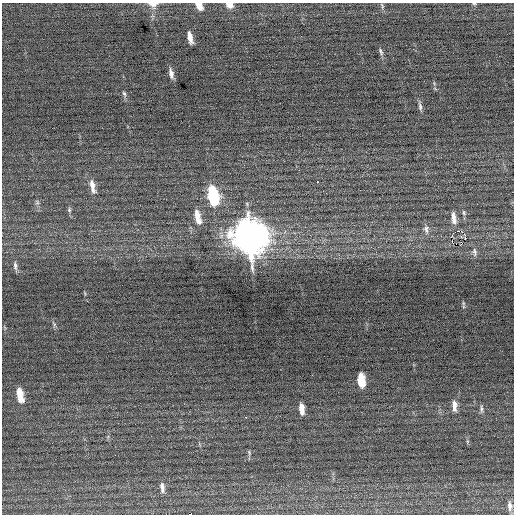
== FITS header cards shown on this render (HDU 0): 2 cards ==
NAXIS1  =                  512 / Axis length
NAXIS2  =                  512 / Axis length

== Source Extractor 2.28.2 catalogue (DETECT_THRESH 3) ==
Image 512 x 512 px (HDU 0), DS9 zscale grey, 1 PNG px = 1 image px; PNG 516 x 516 px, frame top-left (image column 1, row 512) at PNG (2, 3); no overlay
Background 0.0221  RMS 0.68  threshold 2.04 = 3 sigma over >= 5 px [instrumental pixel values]
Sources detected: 40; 2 with non-positive FLUX_AUTO (blend fragments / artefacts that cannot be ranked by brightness) are not listed; the other 38 listed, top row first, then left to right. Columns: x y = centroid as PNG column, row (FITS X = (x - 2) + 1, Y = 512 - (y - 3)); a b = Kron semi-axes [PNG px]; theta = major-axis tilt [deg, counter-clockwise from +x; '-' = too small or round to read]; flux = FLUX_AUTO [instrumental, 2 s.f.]
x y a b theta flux
153 4 12 8 -3 280
474 4 6 3 -8 48
229 5 8 6 -23 330
199 6 9 6 -50 420
382 6 10 4 -73 86
190 37 10 4 -78 430
381 52 11 5 -66 120
171 73 12 5 -79 240
124 94 9 5 -65 97
420 106 12 5 -79 150
317 182 3 3 - 740
92 186 20 7 -77 410
213 195 15 7 -76 4400
37 202 6 6 - 98
69 210 7 5 -88 90
464 213 7 5 -74 85
197 217 18 7 -76 600
454 218 15 6 -82 340
426 229 12 7 -81 220
458 231 2 2 - 2100
465 235 2 2 - 690
249 236 17 12 -75 89000
461 236 3 3 - 76
461 244 3 2 - 25
475 252 12 7 -83 190
15 266 13 5 -84 160
463 303 8 4 89 74
54 324 8 5 -66 90
361 380 11 6 -85 1200
20 395 15 6 -78 800
454 406 14 6 -86 310
302 409 11 5 -83 400
481 409 10 4 -87 100
246 417 3 2 - 110
249 452 7 4 -80 69
162 487 14 6 -81 240
510 506 13 6 -85 270
190 514 4 2 - 1900
At the frame edge (FLAGS 8, measured only in part): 5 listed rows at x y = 153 4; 474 4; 229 5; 199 6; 190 514
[2 non-positive-flux detections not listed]